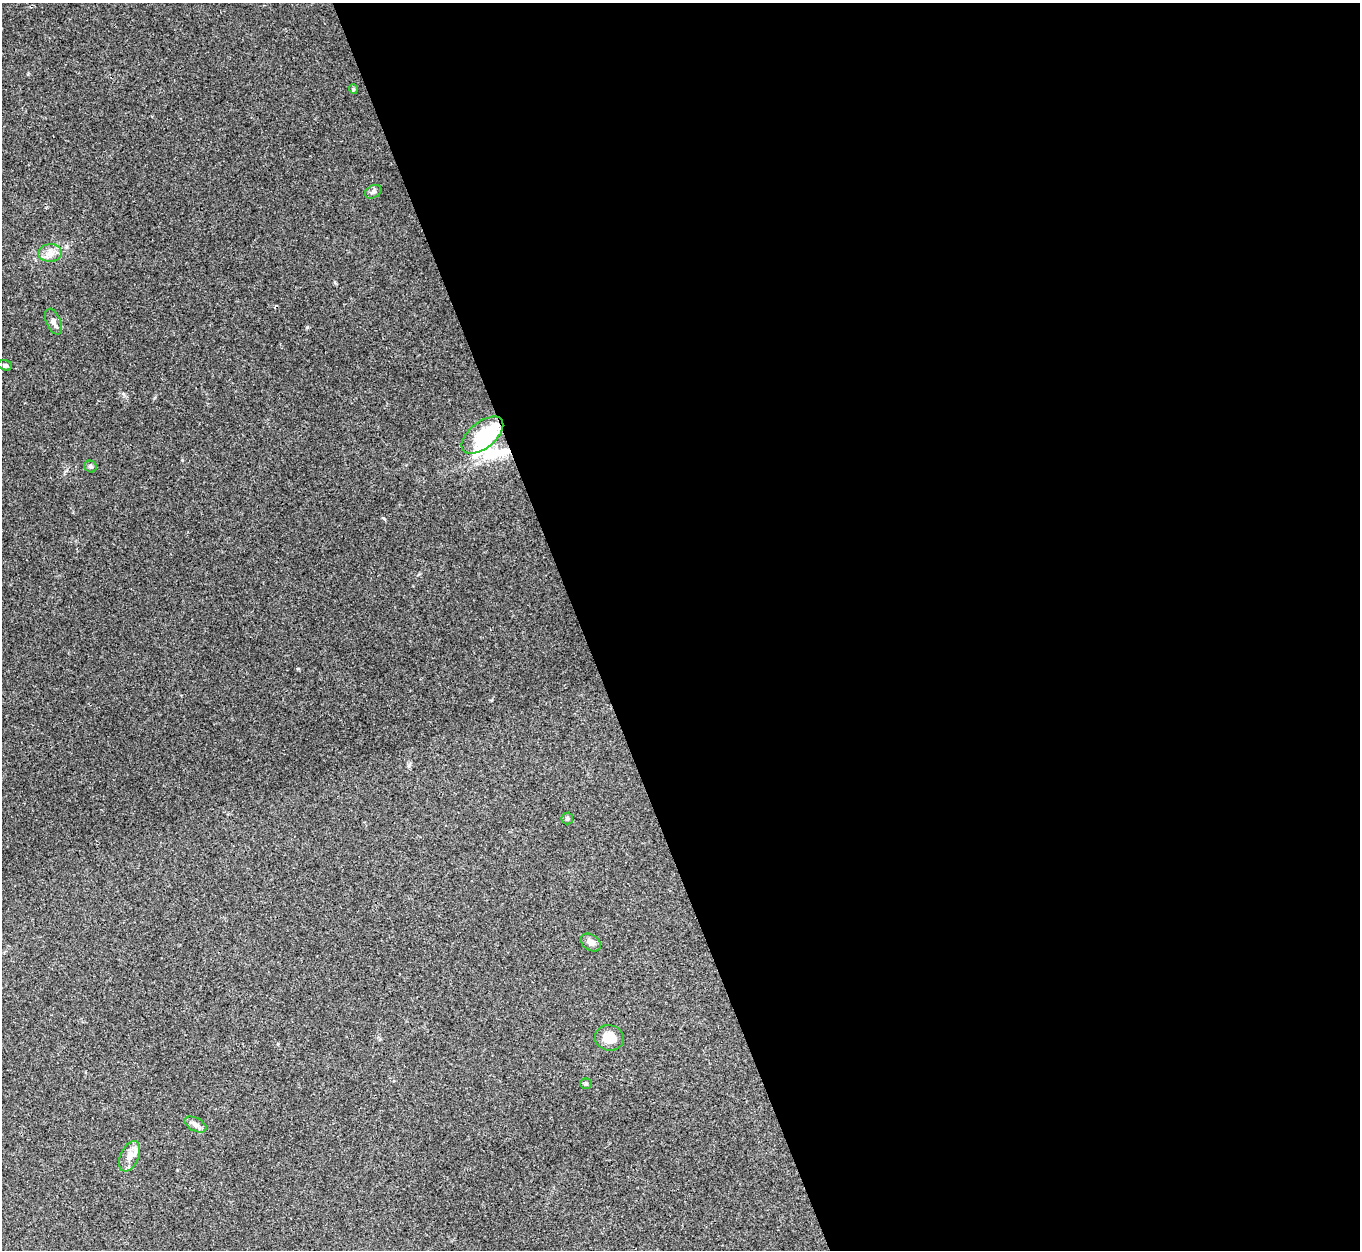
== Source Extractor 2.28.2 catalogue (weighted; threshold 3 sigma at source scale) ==
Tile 8 of 4 x 4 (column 4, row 2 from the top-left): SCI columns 4087-5444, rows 2784-4031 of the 5454 x 5439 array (HDU 1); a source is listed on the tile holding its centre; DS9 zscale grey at full resolution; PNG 1362 x 1252 px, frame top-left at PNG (2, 3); each listed source drawn as its Kron ellipse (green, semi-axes under 4 px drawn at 4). Shown black and unused: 57% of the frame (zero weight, under 3 of 4 exposures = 1% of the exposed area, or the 3 px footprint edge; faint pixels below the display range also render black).
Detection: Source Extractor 2.28.2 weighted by HDU 2 'WHT'; one run over the whole footprint, this tile lists its part. Background 0.0606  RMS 0.0052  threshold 0.0236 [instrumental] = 3 sigma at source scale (4.5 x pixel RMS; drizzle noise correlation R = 1.50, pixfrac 1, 0.05/0.05 arcsec/px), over >= 5 px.
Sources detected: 16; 2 inside a brighter object's white glare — neither listed nor drawn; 1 inside a brighter listed object's ellipse — not listed separately; the other 13 listed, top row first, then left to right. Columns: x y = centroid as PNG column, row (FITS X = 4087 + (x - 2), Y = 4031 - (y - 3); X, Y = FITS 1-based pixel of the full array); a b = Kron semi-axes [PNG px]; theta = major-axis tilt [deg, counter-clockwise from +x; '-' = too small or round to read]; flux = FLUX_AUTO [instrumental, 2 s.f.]
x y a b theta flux
353 89 5 4 - 0.61
373 192 9 6 29 1.4
50 253 12 9 5 4
53 322 14 7 -67 2.6
5 365 7 5 -18 0.97
482 435 24 13 39 25
90 466 6 5 - 1.1
567 819 6 6 - 0.92
591 942 11 8 -34 2.7
609 1038 14 12 -9 9.2
586 1084 5 5 - 0.75
195 1124 12 6 -28 2.3
130 1156 16 9 66 4.6
Overlapping masked pixels (flux is a lower limit): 1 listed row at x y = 482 435
Unlisted compact peaks at least as high as the median listed source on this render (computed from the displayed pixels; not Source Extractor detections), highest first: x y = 383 518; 182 460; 298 669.